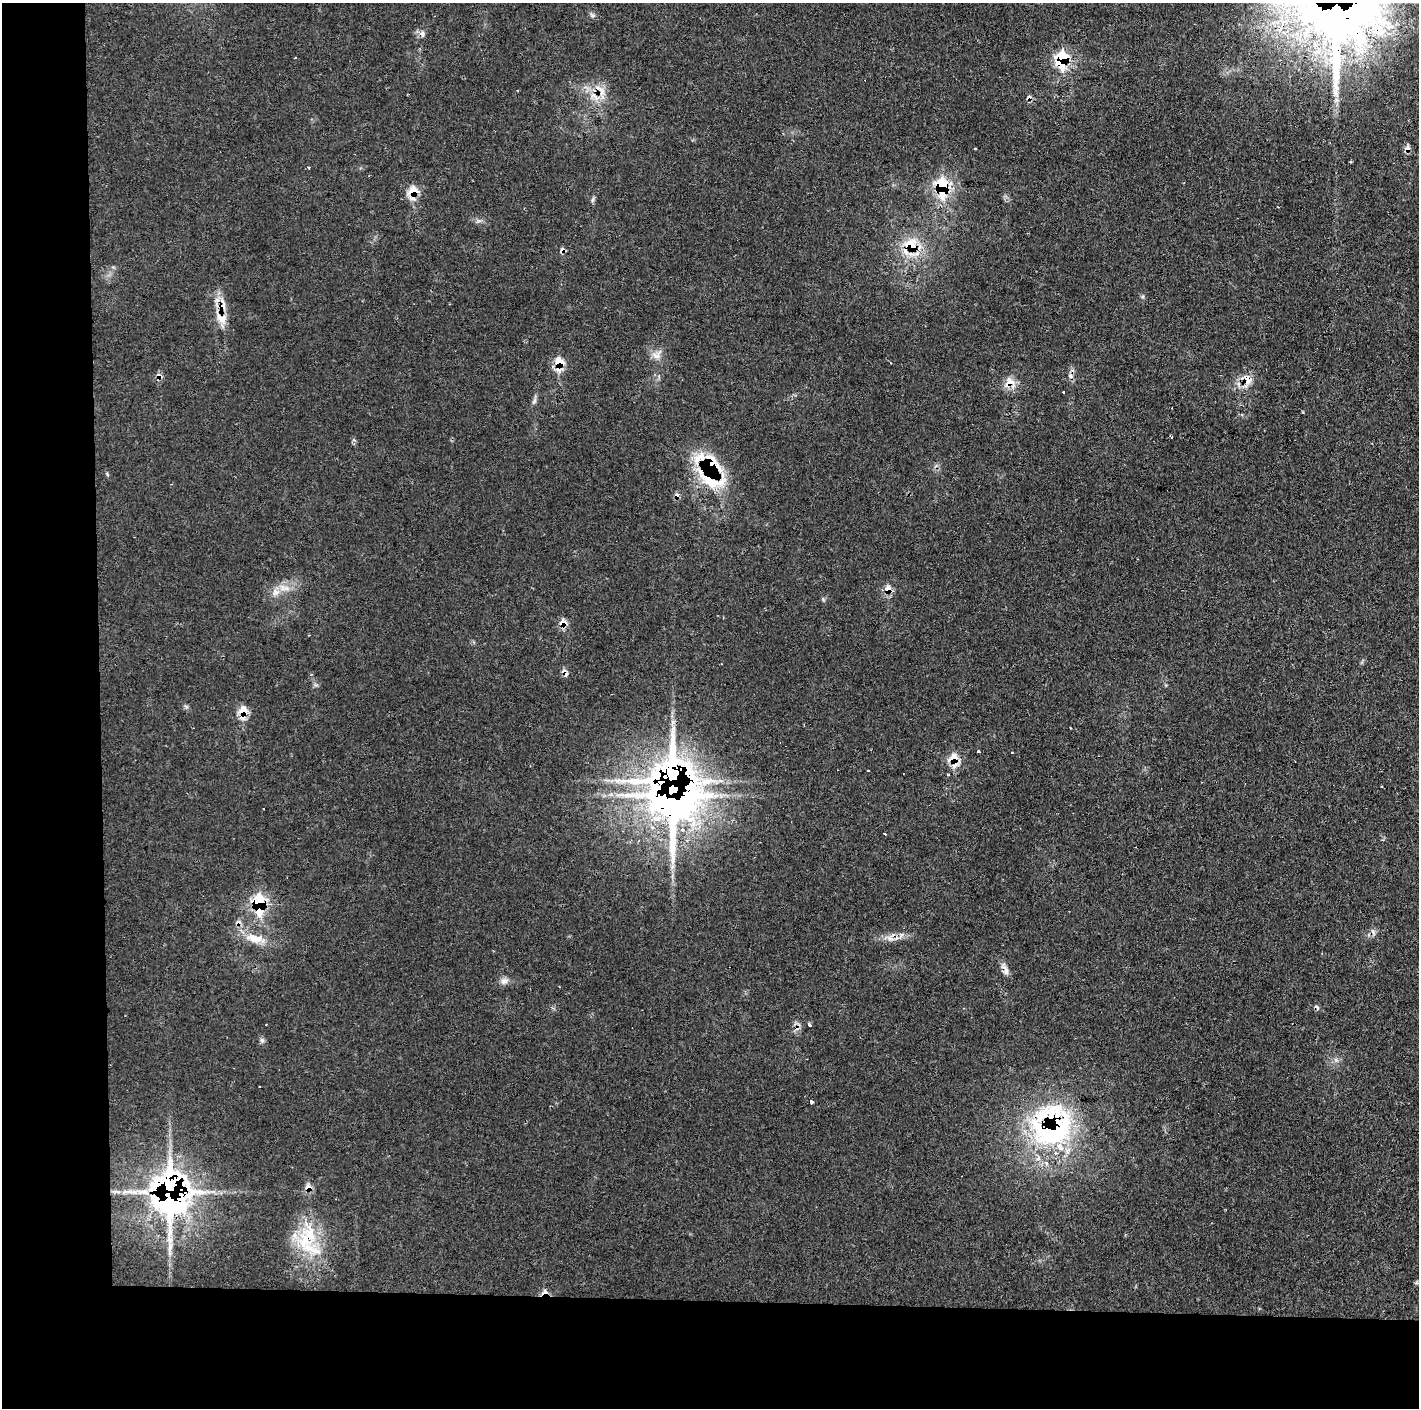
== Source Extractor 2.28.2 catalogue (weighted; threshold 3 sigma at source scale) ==
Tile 7 of 3 x 3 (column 1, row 3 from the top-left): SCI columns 2-1418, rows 1-1406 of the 4253 x 4228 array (HDU 1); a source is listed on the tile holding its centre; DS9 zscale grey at full resolution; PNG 1421 x 1410 px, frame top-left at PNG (2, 3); no overlay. Shown black and unused: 14% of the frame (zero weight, under 2 of 3 exposures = <1% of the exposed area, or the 3 px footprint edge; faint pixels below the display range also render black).
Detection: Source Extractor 2.28.2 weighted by HDU 2 'WHT'; one run over the whole footprint, this tile lists its part. Background 0.0829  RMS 0.0063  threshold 0.0285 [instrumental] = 3 sigma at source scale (4.5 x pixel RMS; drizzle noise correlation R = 1.50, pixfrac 1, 0.05/0.05 arcsec/px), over >= 5 px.
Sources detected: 76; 10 cosmic-ray / hot-pixel residue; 1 long thin detection or spike segment (spike, bleed or trail) — not listed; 13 inside a brighter listed object's ellipse — not listed separately; the other 52 listed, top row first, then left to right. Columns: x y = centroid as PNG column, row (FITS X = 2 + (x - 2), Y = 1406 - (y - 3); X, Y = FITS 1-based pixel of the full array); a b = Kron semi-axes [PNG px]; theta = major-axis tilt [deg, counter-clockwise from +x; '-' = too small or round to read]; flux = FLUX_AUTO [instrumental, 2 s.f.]
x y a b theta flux
592 15 8 4 0 1.3
1338 18 62 59 74 1400
422 34 8 7 - 2.8
295 58 3 2 - 0.62
1062 59 14 9 85 37
602 92 15 10 -81 7.6
975 149 3 2 - 0.85
1407 149 9 6 78 3.5
1351 162 4 3 - 0.85
309 168 3 3 - 1.8
942 187 13 8 -88 51
413 192 13 9 -89 13
593 200 8 4 81 1.3
912 246 18 15 -67 21
562 250 7 6 - 2
221 318 20 12 -42 8.6
656 355 13 9 -18 4.6
559 363 13 8 -87 14
159 376 10 6 -35 2.8
1070 376 8 6 -48 2.1
1247 380 21 13 81 9
1009 383 16 12 34 7.8
1063 392 3 2 - 0.8
534 401 9 5 60 1.7
1303 412 4 2 - 0.53
711 471 52 30 -78 53
107 474 6 3 -72 0.78
677 495 8 6 -84 2.3
888 589 9 7 87 6.6
276 592 12 10 31 5.2
563 623 10 9 - 5.5
309 635 3 2 - 0.51
564 671 7 6 - 2.2
243 712 13 8 88 11
979 752 3 3 - 2.2
1012 753 3 2 - 0.66
953 758 11 10 - 10
868 771 3 2 - 0.63
673 804 62 55 -61 650
259 903 14 9 -89 50
254 938 23 11 -14 12
890 939 13 5 -29 3
1006 971 11 6 -89 3.3
504 981 11 9 17 3.3
810 1025 4 3 - 3.4
262 1040 7 6 - 1.6
1049 1131 63 39 -7 100
169 1186 16 11 -88 350
308 1187 8 8 - 4.6
171 1204 55 34 20 300
305 1240 41 19 -89 33
170 1247 14 6 78 3.7
Overlapping masked pixels (flux is a lower limit): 30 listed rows (the first 20) at x y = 1338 18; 422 34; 1062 59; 602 92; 1407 149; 942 187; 413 192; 912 246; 562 250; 221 318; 559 363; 159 376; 1247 380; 1009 383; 711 471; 677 495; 888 589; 563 623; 564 671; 243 712
Isophote crosses this tile's border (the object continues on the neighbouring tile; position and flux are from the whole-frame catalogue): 1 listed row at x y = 1338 18